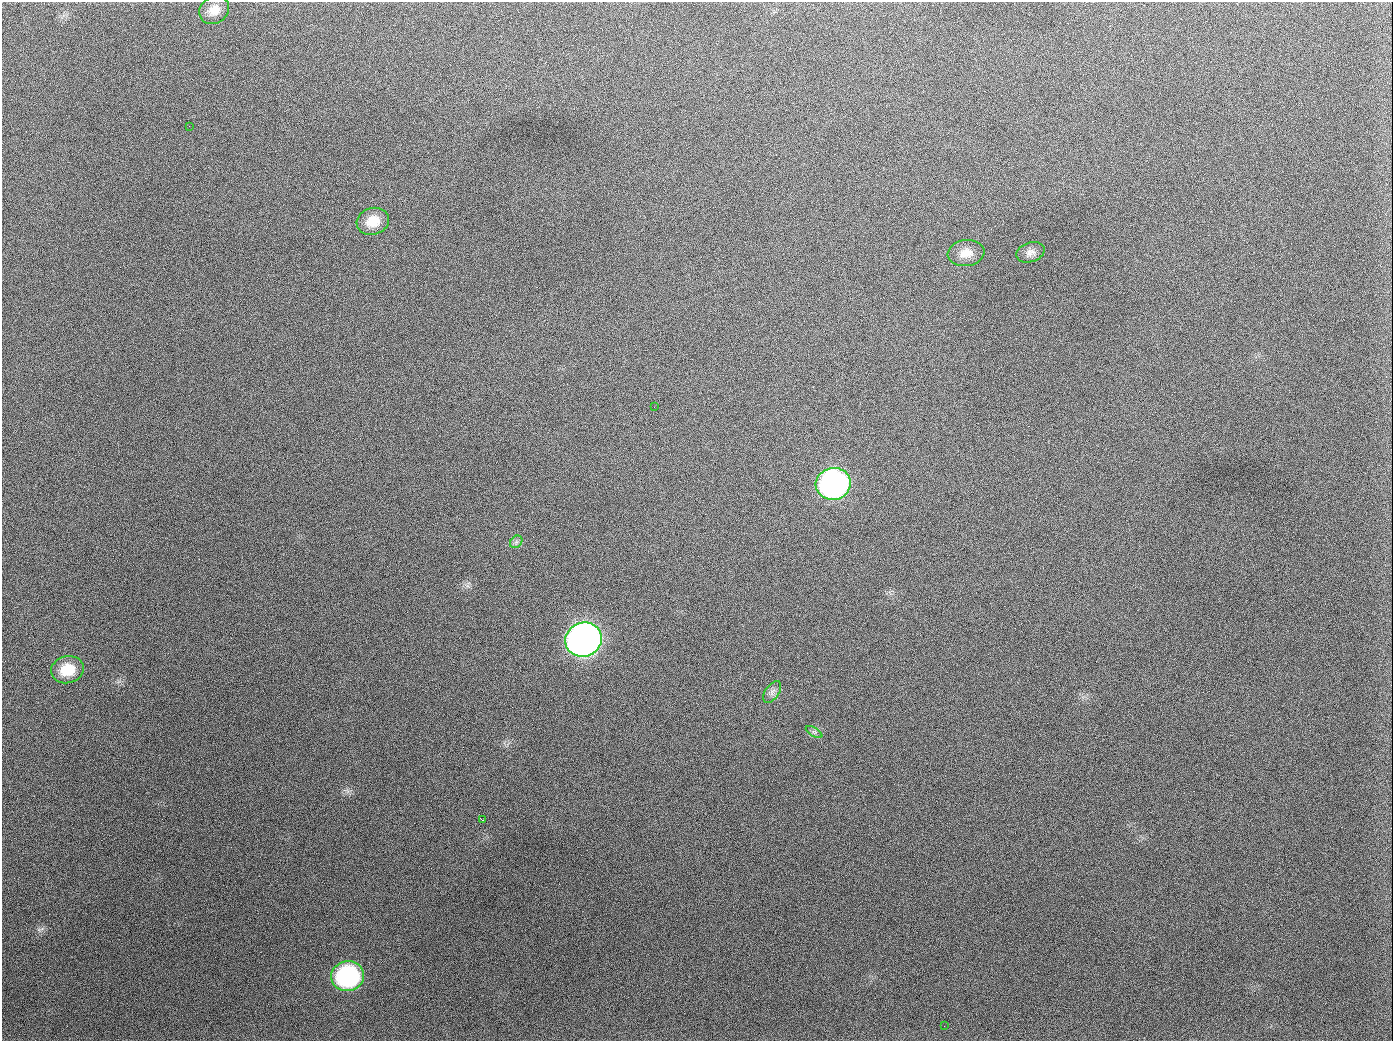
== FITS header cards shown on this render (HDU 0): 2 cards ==
NAXIS1  =                 1391
NAXIS2  =                 1039

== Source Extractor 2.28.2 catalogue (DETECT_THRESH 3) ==
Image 1391 x 1039 px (HDU 0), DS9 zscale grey, 1 PNG px = 1 image px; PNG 1395 x 1043 px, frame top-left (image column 1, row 1039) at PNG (2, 2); each listed source drawn as its Kron ellipse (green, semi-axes under 4 px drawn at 4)
Background 1920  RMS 80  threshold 240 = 3 sigma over >= 5 px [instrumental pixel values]
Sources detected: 15; all 15 listed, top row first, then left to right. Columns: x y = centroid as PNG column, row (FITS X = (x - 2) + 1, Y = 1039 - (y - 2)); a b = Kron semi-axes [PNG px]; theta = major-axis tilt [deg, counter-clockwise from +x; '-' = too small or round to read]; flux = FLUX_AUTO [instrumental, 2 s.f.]
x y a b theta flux
214 10 16 13 33 6.8e+04
189 126 2 2 - 6.5e+03
373 221 16 13 16 9.7e+04
1030 252 14 9 17 3.3e+04
966 253 18 13 7 6.7e+04
654 407 2 2 - 3.6e+03
833 484 17 16 - 1.7e+06
516 542 7 5 46 1.4e+04
583 640 18 17 - 3.9e+06
67 670 16 13 13 1.3e+05
772 692 12 7 56 2.5e+04
814 732 9 4 -31 1.1e+04
482 820 3 2 - 4.4e+03
348 976 16 15 - 7.7e+05
944 1026 2 2 - 4.3e+03